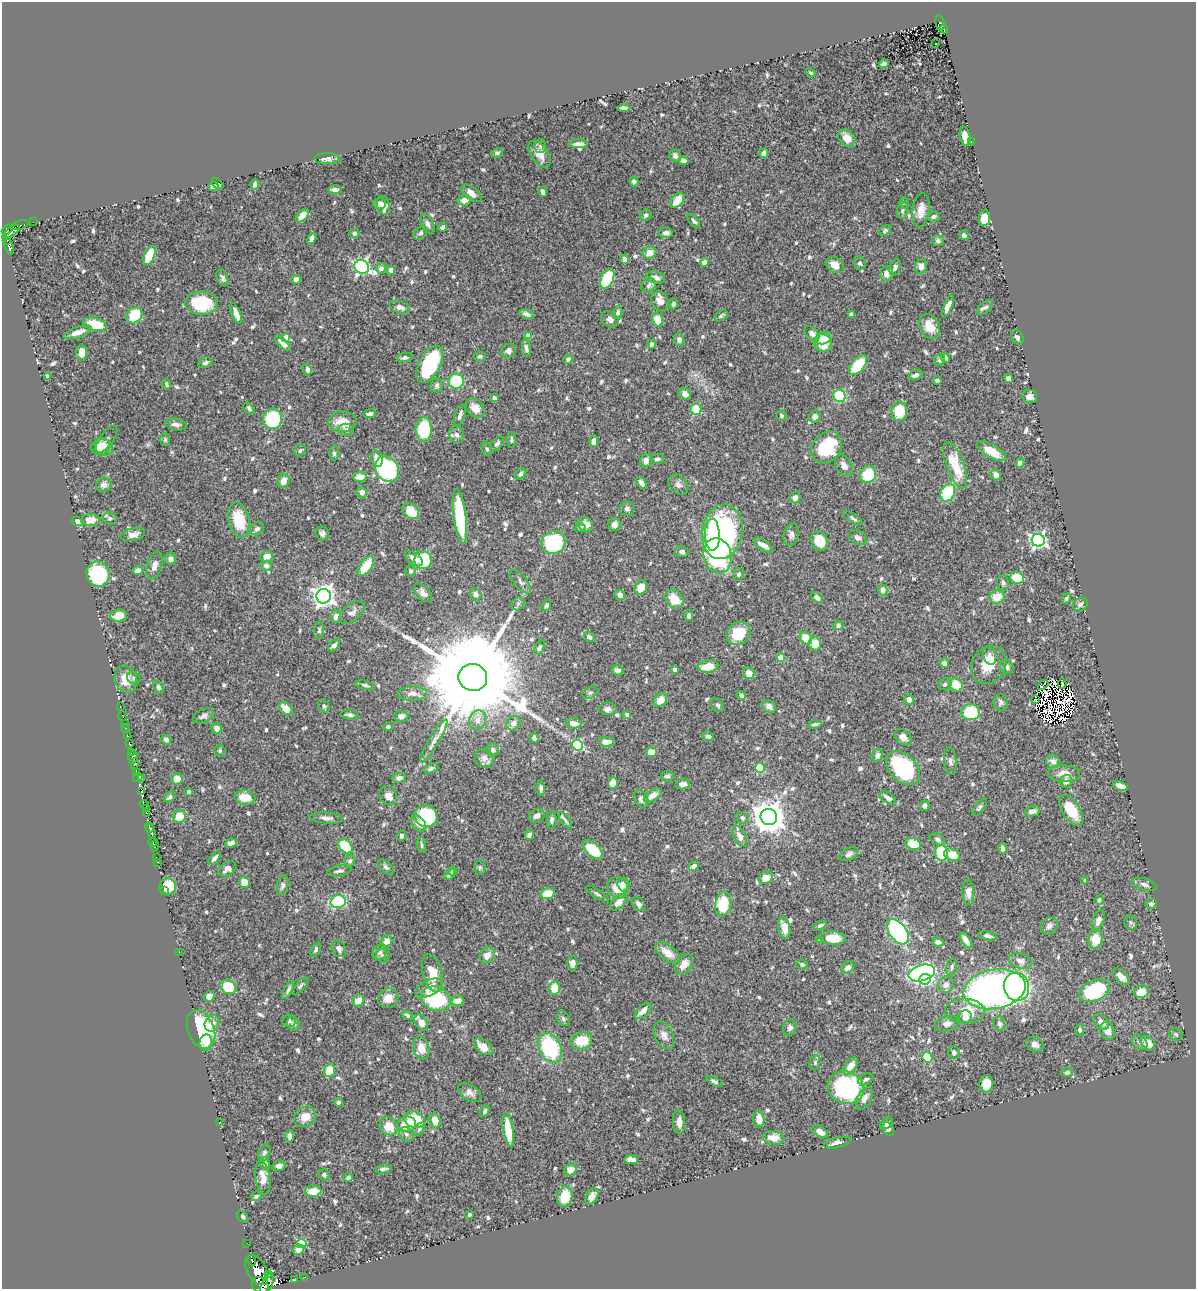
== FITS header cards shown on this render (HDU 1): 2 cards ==
NAXIS1  =                 1194
NAXIS2  =                 1287

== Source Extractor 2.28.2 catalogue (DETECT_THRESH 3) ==
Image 1194 x 1287 px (HDU 1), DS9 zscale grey, 1 PNG px = 1 image px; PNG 1198 x 1291 px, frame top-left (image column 1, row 1287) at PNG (2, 2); each listed source drawn as its Kron ellipse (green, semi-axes under 4 px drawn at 4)
Background 0.552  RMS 0.013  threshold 0.0403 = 3 sigma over >= 5 px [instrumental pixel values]
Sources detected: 761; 17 with non-positive FLUX_AUTO (blend fragments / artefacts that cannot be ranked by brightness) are neither listed nor drawn; of the other 744, the 500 brightest by FLUX_AUTO listed and drawn (244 fainter detections omitted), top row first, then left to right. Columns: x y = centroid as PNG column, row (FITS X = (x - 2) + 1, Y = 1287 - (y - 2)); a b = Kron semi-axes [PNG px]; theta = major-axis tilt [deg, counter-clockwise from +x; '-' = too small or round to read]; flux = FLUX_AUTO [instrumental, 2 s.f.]
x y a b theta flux
940 23 8 4 -76 34
944 29 4 3 - 9.3
936 44 3 2 - 1.9
884 64 5 3 - 2.5
811 73 5 3 - 1.8
624 108 5 4 - 4.2
965 136 10 5 -78 11
847 138 9 7 -43 12
971 141 2 2 - 3.9
579 144 9 4 3 4.9
540 146 7 5 88 2.4
497 153 6 5 - 1.9
764 153 5 4 - 5.3
539 154 15 8 -55 9.7
675 156 6 5 - 2.7
327 159 12 5 2 3.8
683 160 5 4 - 4.2
634 182 5 4 - 2.5
217 184 7 3 -38 2
255 184 5 4 - 2.2
213 186 5 4 - 3.6
335 190 7 4 0 3.9
543 192 5 4 - 3.9
471 193 12 6 -39 7.4
464 200 6 5 - 6
677 200 8 5 51 17
904 203 6 5 - 1.8
379 204 6 5 - 5.9
383 205 9 6 -75 8.7
902 210 8 5 82 2.6
921 210 17 8 82 11
646 215 6 5 - 2.1
302 216 8 4 48 8.8
934 217 6 4 14 2.3
984 218 8 5 82 18
694 221 8 4 -50 2
33 222 2 2 - 4.4
428 224 10 6 -61 3.8
20 225 9 3 18 14
442 227 5 4 - 3.7
7 229 6 4 44 340
885 230 6 4 28 2.1
11 232 10 4 37 320
354 233 5 4 - 2.3
420 233 8 5 47 2.7
666 233 7 5 -5 3.2
964 235 5 4 - 2.5
312 239 6 4 59 5.7
7 240 3 2 - 75
938 241 6 5 - 2
9 247 9 4 -71 160
650 253 7 6 - 10
149 255 10 5 65 28
625 259 4 4 - 5.6
704 262 4 4 - 6.1
860 263 7 5 -71 2.3
835 265 9 7 -38 7.5
921 266 7 6 - 4.7
362 267 7 6 - 250
895 267 8 5 71 3.2
381 268 5 5 - 3.8
391 270 4 4 - 6.7
887 274 7 6 - 6.6
655 277 10 6 -17 5.4
222 278 9 5 -67 3
296 279 4 4 - 5.6
607 279 11 6 64 55
648 285 8 6 51 3.5
660 301 10 8 -64 6.7
202 303 16 11 -3 46
673 304 5 4 - 2.5
948 306 12 4 68 5.5
399 307 10 6 -20 4.8
985 308 10 5 39 2.5
236 313 11 4 -68 7.9
618 313 6 4 76 2.8
527 314 8 4 -18 4
851 314 4 4 - 2.9
134 315 9 7 44 44
721 316 7 4 34 1.8
610 319 9 7 -32 3.8
658 320 7 5 -70 18
95 324 12 6 -15 33
930 326 13 9 -66 13
78 332 15 5 19 7.5
812 334 9 5 -43 5
528 336 4 4 - 12
286 337 4 4 - 7.9
1017 337 7 5 -55 2.7
823 338 8 6 12 14
679 340 6 5 - 3.6
283 343 10 4 -45 5.3
823 343 9 8 - 18
651 344 4 3 - 2.9
526 348 9 4 -82 3.4
508 351 7 6 - 4
82 352 8 5 -89 9
480 356 5 5 - 2
945 357 6 4 -66 2.3
405 358 7 4 11 2.6
568 359 5 4 - 2.6
940 360 6 5 - 2.3
205 363 8 5 23 2.4
430 364 20 10 63 67
858 365 12 6 51 36
307 370 6 4 -76 3.5
915 375 7 4 21 3.3
47 376 4 3 - 2.3
1008 378 5 4 - 4.9
937 380 4 3 - 1.8
456 381 7 7 - 37
166 384 5 3 - 1.8
437 385 7 6 - 2.2
685 394 7 5 -42 5.3
839 396 6 6 - 53
1030 397 7 6 - 4.7
494 398 4 4 - 2
475 408 10 8 -45 7.5
249 409 7 4 -52 1.9
696 409 5 5 - 40
899 411 10 8 85 29
369 414 6 3 7 2.5
460 415 11 5 72 3.6
781 416 5 4 - 2.3
815 417 6 5 - 4.5
272 419 10 9 - 60
342 422 14 10 1 14
176 425 11 5 -10 4.2
424 429 12 8 -90 51
346 430 7 6 - 2.5
456 435 8 7 - 4.2
106 439 16 7 54 4.5
165 439 6 5 - 1.8
511 440 8 4 90 1.9
594 441 6 4 88 3.7
497 443 8 5 45 2.3
100 447 9 8 - 12
104 447 9 8 - 11
827 447 17 14 51 59
487 449 7 4 -70 1.8
300 451 6 5 - 2
991 451 16 6 -30 15
334 453 7 5 -89 2.1
377 459 8 6 -76 6.5
657 459 7 5 3 2.2
646 461 7 6 - 5.6
1020 463 4 4 - 3.9
844 465 12 7 -57 5.2
955 465 24 9 -70 30
387 469 13 11 -51 130
521 474 6 5 - 2.9
868 475 9 7 60 33
996 475 5 5 - 5.4
360 477 7 5 2 7.5
284 481 7 6 - 8
641 483 7 4 -52 4.6
104 485 7 7 - 4.8
678 485 11 8 -42 3.8
362 492 6 5 - 4.1
948 493 9 7 63 53
795 498 6 5 - 4.6
627 509 7 7 - 3.1
411 511 9 7 -43 17
460 517 28 6 -83 64
110 518 7 6 - 2.9
853 518 11 4 -32 2.2
91 520 9 6 3 11
239 520 18 10 -75 29
77 521 5 4 - 3.8
586 524 8 7 - 7.6
614 525 7 6 - 4.8
580 528 5 4 - 2.6
257 529 7 6 - 2.7
722 532 27 20 81 220
322 533 7 6 - 2.7
133 534 12 6 12 5.4
712 535 16 7 -89 33
791 535 11 7 76 3.9
858 538 10 7 -27 3.5
1038 540 6 6 - 230
819 541 10 8 -68 24
554 542 12 11 - 99
763 545 11 4 -32 7.8
682 552 7 5 -14 2.6
267 556 6 5 - 7.4
718 556 18 14 -75 110
414 558 10 6 -38 6.2
170 559 6 5 - 4
423 560 9 8 - 39
154 565 14 7 73 6.5
266 566 6 5 - 3.3
366 566 11 6 56 23
138 570 5 4 - 5.8
410 571 6 5 - 2.5
98 574 12 11 - 71
739 574 6 5 - 2
1017 578 7 6 - 23
521 582 14 6 -51 3.4
1003 583 8 6 -74 2
641 587 7 6 - 14
883 590 5 4 - 6.8
423 593 11 6 -46 4.3
476 594 6 5 - 4.5
620 595 6 5 - 4.2
324 596 7 7 - 510
817 597 6 4 -42 4.6
997 597 7 6 - 12
1066 598 5 4 - 2.1
674 599 10 8 -49 19
518 604 7 5 44 2.1
1080 604 8 6 32 3
547 605 6 4 68 2.4
352 612 15 8 39 5.1
119 615 8 6 8 12
689 615 5 4 - 2.8
336 616 6 5 - 5.2
838 625 5 4 - 2.1
319 630 9 5 86 1.9
738 633 13 10 36 27
589 637 6 4 -35 2.8
806 638 7 5 -45 20
815 644 6 6 - 12
334 645 7 4 43 3.8
540 647 8 4 65 2.1
990 656 9 6 -70 4
781 658 4 4 - 16
944 663 4 4 - 5
989 665 20 16 60 22
708 666 10 6 8 17
1007 667 7 6 - 3.1
675 669 4 3 - 2.5
618 670 6 5 - 3.7
749 673 6 5 - 8.5
473 677 14 13 - 30000
134 678 7 6 - 2.1
126 679 14 11 -70 14
1062 683 5 2 - 1.9
945 684 7 5 28 2.4
365 685 9 4 -14 2.2
956 685 7 6 - 21
1043 685 6 2 40 3.1
159 687 6 5 - 2.6
413 693 14 7 1 6.5
590 693 8 5 28 2.2
741 695 5 3 - 4.4
1036 699 3 2 - 2.3
660 700 7 6 - 12
909 700 5 5 - 4.5
1001 702 8 7 - 3
718 705 7 6 - 2.1
120 706 3 2 - 9
324 706 7 5 -56 2.1
769 706 7 6 - 5.4
286 709 8 5 -43 12
608 709 9 6 -2 3.7
971 712 9 8 - 54
627 714 3 3 - 2.6
350 715 9 4 -7 2.7
123 716 4 2 - 7.7
204 716 11 6 26 3.3
401 716 7 5 -2 4.2
478 720 10 8 73 6.7
124 723 2 2 - 5.3
513 723 8 6 50 5
574 723 8 5 -7 7
815 724 7 3 10 2.1
125 727 3 3 - 19
388 727 4 4 - 1.8
216 728 5 5 - 4.2
127 736 3 3 - 63
708 736 5 4 - 2.4
903 737 9 7 -44 5.4
534 738 5 4 - 3.3
166 740 5 4 - 2.1
434 741 25 5 59 6.2
607 742 7 5 -1 8.2
129 744 4 3 - 140
578 745 5 5 - 78
493 750 7 6 - 2.3
220 751 6 5 - 1.9
131 752 3 2 - 91
651 752 5 5 - 9.9
877 755 6 5 - 4.3
133 757 6 4 90 450
484 758 9 9 - 4.3
950 761 14 6 -84 3.7
1053 761 7 6 - 4.8
134 763 5 3 - 210
431 768 7 4 22 2
760 768 5 4 - 38
903 768 20 13 -46 95
136 772 4 3 - 150
1064 774 16 8 -3 10
667 776 6 5 - 2.1
138 777 5 3 - 500
399 778 7 5 4 4
142 779 3 2 - 170
177 779 6 5 - 7.9
1066 781 6 6 - 4.2
613 783 6 5 - 11
683 784 7 5 8 3.7
1120 786 8 4 -22 10
541 788 7 4 -88 2.6
142 791 4 2 - 66
188 791 3 3 - 2.2
653 795 10 5 33 8.6
388 796 10 8 -54 6.5
170 797 6 4 40 1.9
245 798 10 7 -6 14
888 798 9 5 -33 4.6
641 799 9 6 -60 4.2
144 804 5 3 - 21
925 806 5 4 - 4.1
979 807 10 4 51 1.9
146 809 4 2 - 23
1071 810 17 8 -58 25
1032 811 8 5 13 4.6
146 813 3 2 - 37
179 816 6 6 - 14
426 816 11 11 - 83
537 816 8 6 34 3.8
769 817 8 8 - 1700
326 818 16 5 -4 4.4
742 818 6 5 - 2.6
552 820 8 5 85 2.5
565 820 10 4 -57 2.3
418 824 9 6 -48 4.7
149 827 5 3 - 320
151 831 7 3 -71 670
529 835 5 4 - 4.2
402 836 5 4 - 2.3
740 836 11 6 -64 5.7
938 839 8 5 -32 2.8
153 842 5 3 - 340
231 843 6 4 20 2.5
913 844 8 6 -19 19
422 845 8 4 -85 1.8
155 846 6 4 82 360
345 846 8 6 -47 35
1002 848 5 3 - 3.1
592 849 12 6 -43 31
941 853 8 6 -86 40
849 854 10 6 24 3.3
952 855 8 6 -22 14
156 857 3 2 - 15
214 858 8 4 49 3.1
350 861 6 5 - 2.8
158 862 3 2 - 12
694 866 5 4 - 4.8
386 867 9 5 -43 2.2
480 868 7 5 89 1.9
227 869 10 6 33 4.2
339 871 12 5 10 3.3
452 871 5 4 - 1.9
449 875 6 3 40 3.1
766 878 7 6 - 8.3
1085 880 4 4 - 1.8
245 882 5 5 - 11
1144 884 13 5 -19 3.5
283 885 10 5 76 2.7
624 885 6 6 - 6.8
168 887 8 8 - 26
618 888 11 10 - 15
164 890 3 2 - 16
968 892 12 6 -87 6.5
548 894 7 5 16 25
597 894 13 3 -33 1.9
1099 900 5 4 - 3
338 902 7 6 - 59
618 902 10 6 47 7.8
639 904 8 5 -49 3.6
723 904 12 8 79 33
1151 904 5 5 - 3.5
1098 920 10 6 67 5.1
1131 922 7 6 - 1.9
820 925 7 4 22 2.2
1049 926 9 7 45 3.6
784 928 11 6 -80 12
898 932 14 8 -55 120
988 936 9 4 -11 3
833 938 13 6 -4 17
1095 939 9 7 79 16
820 940 4 3 - 2.6
386 941 6 5 - 6.3
966 941 9 4 -57 7.2
938 942 5 4 - 4.7
339 949 9 6 -63 4.3
316 950 7 4 65 1.9
179 952 2 2 - 37
380 952 8 6 56 3.3
667 953 14 7 -38 12
487 955 8 7 - 7.2
383 956 7 6 - 2.9
1020 961 11 7 -17 5.3
572 963 7 5 88 4.7
684 964 12 7 53 8.1
802 964 5 5 - 1.8
952 967 8 5 76 2.2
848 968 7 5 36 4.3
432 973 20 9 -75 19
922 973 13 8 16 240
1121 977 10 5 -45 6.6
925 979 6 5 - 48
946 985 8 7 - 4.7
300 986 11 4 47 1.9
228 987 8 7 - 26
1016 987 14 12 -76 250
429 988 14 7 27 9.1
554 988 7 5 86 17
995 989 31 19 10 440
288 990 10 4 62 2.5
1094 991 16 10 23 67
1141 992 7 6 - 17
209 996 6 5 - 6.5
388 998 10 9 - 9.9
436 999 15 12 -23 70
358 1001 6 5 - 11
458 1001 6 5 - 9.1
643 1011 10 5 44 6.7
965 1011 20 12 -3 22
407 1015 6 4 -31 1.8
965 1017 7 6 - 5.8
563 1019 8 6 -58 2.2
289 1021 7 6 - 2.5
1101 1022 9 6 -44 5.7
212 1023 8 7 - 5.1
421 1023 9 5 -56 9.2
999 1023 7 5 -69 2.6
293 1024 7 6 - 2.5
947 1024 12 7 13 4.2
790 1028 8 7 - 2.8
201 1029 20 13 -68 91
1080 1030 5 4 - 2.2
1107 1031 9 7 -65 8.7
1176 1034 7 6 - 2.3
664 1035 14 9 -64 6
582 1041 11 8 17 20
206 1042 8 6 77 5.5
1140 1042 9 6 -44 3.4
1148 1043 8 6 -41 13
1035 1044 9 7 -32 4.2
483 1047 10 6 -40 11
421 1048 11 8 -78 9.7
550 1048 15 11 -64 73
954 1053 6 5 - 2.8
927 1057 5 5 - 25
815 1062 7 5 77 1.8
850 1066 10 5 51 8.3
329 1070 7 5 67 24
1067 1072 6 5 - 2.1
866 1079 8 5 30 2.5
714 1081 9 4 -27 1.9
986 1084 8 7 - 15
846 1088 18 16 -21 110
470 1092 13 7 -36 4.8
864 1098 12 7 62 5.5
338 1102 4 4 - 2.4
484 1111 6 4 65 2
305 1117 11 9 38 11
759 1119 8 5 -87 8.9
415 1120 11 8 -21 33
435 1121 7 5 -73 14
679 1122 11 6 -86 5.9
219 1123 2 2 - 7.4
886 1123 7 5 35 2.6
406 1124 9 7 14 18
389 1126 9 8 - 15
419 1129 8 5 46 2
888 1129 7 5 -59 3.3
508 1130 17 5 -81 26
820 1132 9 5 -32 5.7
406 1134 8 6 -41 2.9
290 1136 6 4 86 4
773 1138 11 6 -8 11
837 1143 13 5 13 5.1
264 1152 8 5 72 2.5
631 1160 7 4 -8 7.3
265 1163 6 5 - 4.2
279 1166 7 5 16 3.7
384 1169 8 4 12 2.7
570 1170 7 5 32 8.7
324 1175 6 5 - 2.4
263 1177 17 7 -82 11
348 1177 5 4 - 1.8
313 1191 8 5 1 13
256 1196 5 4 - 2.2
565 1196 10 7 78 22
592 1197 9 5 62 8.2
470 1215 3 3 - 1.8
242 1216 6 4 -49 2.1
247 1243 2 2 - 3.6
302 1243 5 4 - 36
298 1250 6 5 - 5
252 1260 5 3 - 200
257 1270 16 9 -61 1900
268 1274 4 3 - 240
304 1277 2 2 - 4.5
295 1280 2 2 - 4.1
260 1285 9 7 -44 790
267 1285 12 5 67 680
At the frame edge (FLAGS 8, measured only in part): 2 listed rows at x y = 260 1285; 267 1285
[244 fainter detections neither listed nor drawn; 17 non-positive-flux detections neither listed nor drawn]